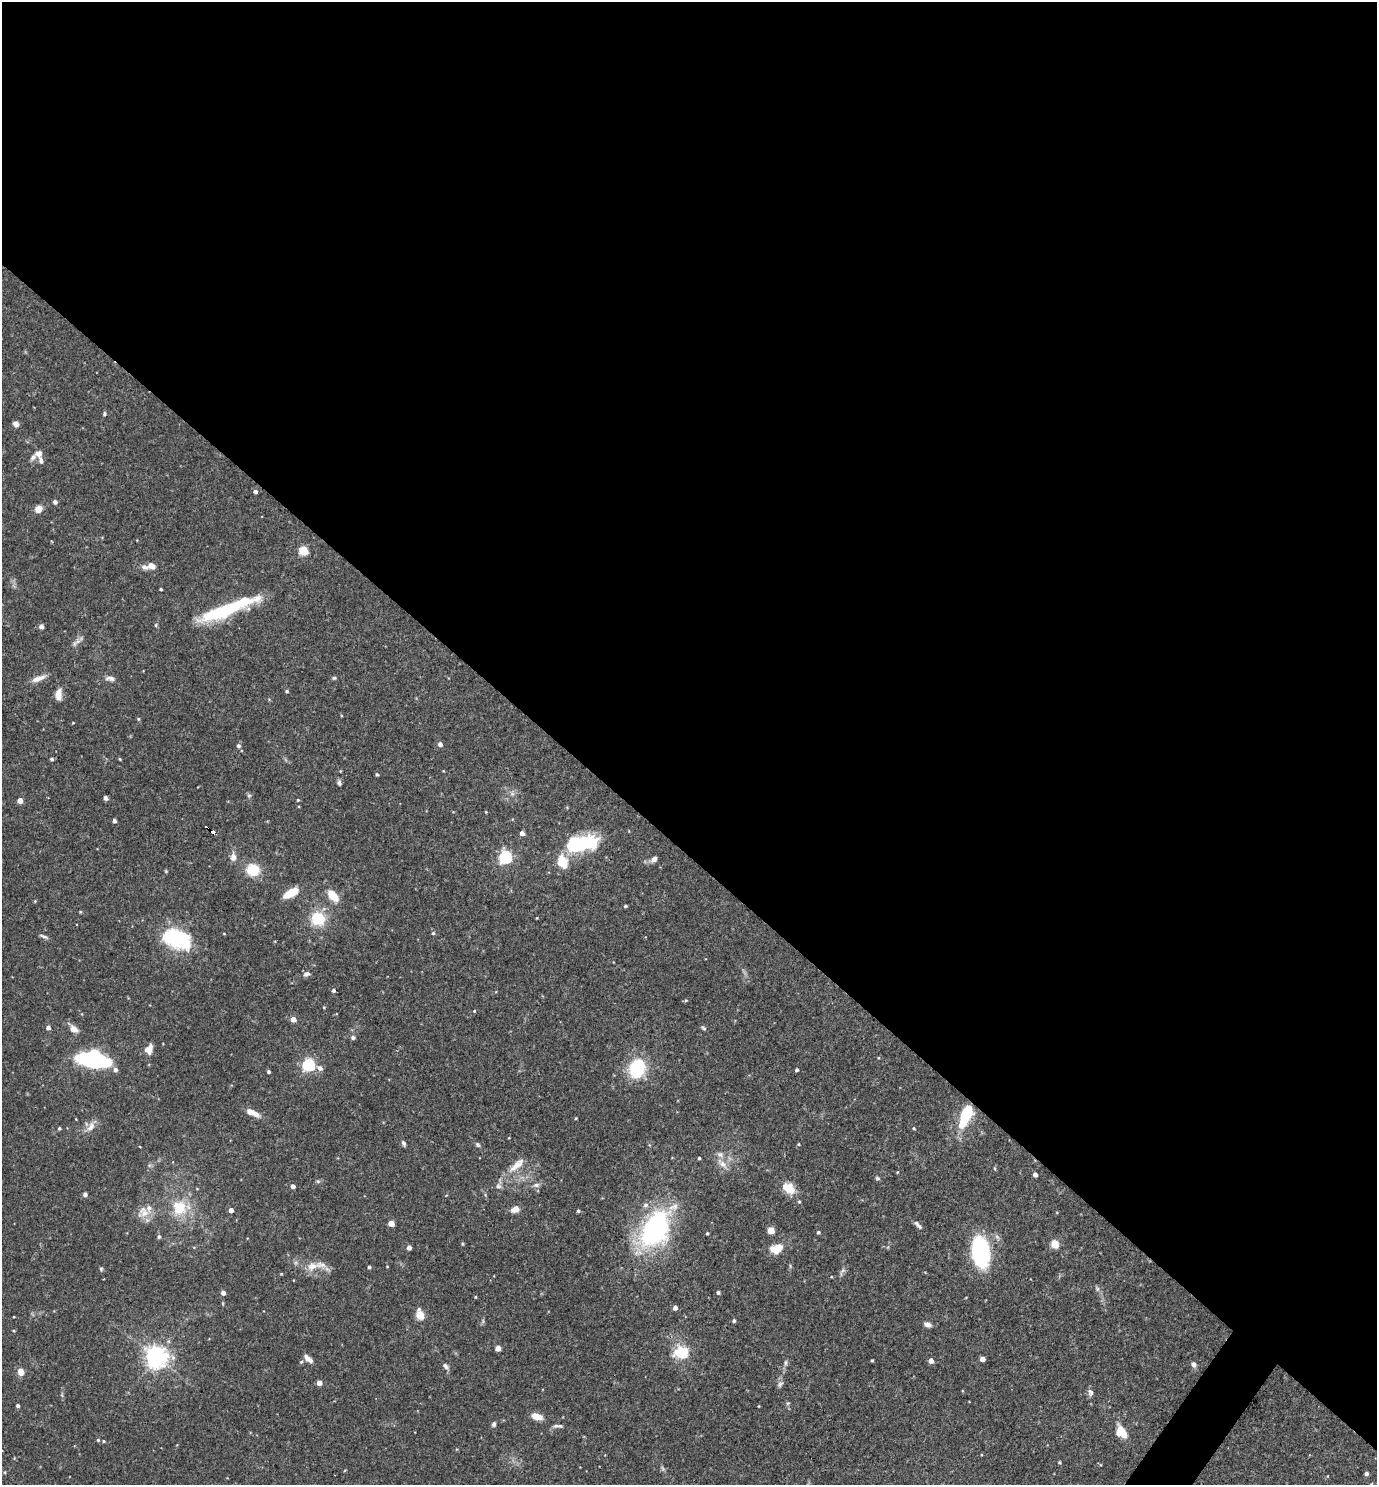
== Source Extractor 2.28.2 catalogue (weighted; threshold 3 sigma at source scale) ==
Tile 3 of 4 x 4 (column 3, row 1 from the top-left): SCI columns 2897-4271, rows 4449-5931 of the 5936 x 5931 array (HDU 1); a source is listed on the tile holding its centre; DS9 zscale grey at full resolution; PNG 1379 x 1487 px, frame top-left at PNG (2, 2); no overlay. Shown black and unused: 58% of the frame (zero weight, under 3 of 4 exposures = <1% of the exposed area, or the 3 px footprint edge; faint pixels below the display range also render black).
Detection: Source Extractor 2.28.2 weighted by HDU 2 'WHT'; one run over the whole footprint, this tile lists its part. Background 0.0682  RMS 0.0034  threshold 0.0154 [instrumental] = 3 sigma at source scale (4.5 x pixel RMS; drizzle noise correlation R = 1.50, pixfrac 1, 0.05/0.05 arcsec/px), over >= 5 px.
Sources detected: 165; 1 too faint to see at this stretch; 2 inside a brighter object's white glare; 1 cosmic-ray / hot-pixel residue — not listed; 9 inside a brighter listed object's ellipse — not listed separately; the other 152 listed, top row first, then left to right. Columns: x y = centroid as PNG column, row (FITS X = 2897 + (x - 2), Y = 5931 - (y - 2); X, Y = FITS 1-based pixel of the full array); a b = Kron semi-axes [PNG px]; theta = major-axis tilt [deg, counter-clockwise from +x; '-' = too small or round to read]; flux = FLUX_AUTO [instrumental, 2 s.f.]
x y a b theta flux
104 414 5 5 - 0.56
16 424 7 6 - 1.4
39 453 8 7 - 1.9
41 461 9 5 -73 1.1
255 491 5 4 - 0.86
55 502 4 4 - 1.2
38 509 8 7 - 2.6
303 551 5 5 - 18
152 566 9 7 -22 2.3
161 589 3 2 - 0.43
222 611 71 12 19 27
41 626 6 5 - 1.2
74 643 8 6 72 1.1
38 678 20 7 21 2.7
110 678 14 6 -8 1.5
334 678 6 4 0 0.53
287 691 4 4 - 0.51
59 694 13 7 88 3.1
138 719 5 4 - 0.37
73 723 3 3 - 0.26
440 744 5 4 - 1.6
238 746 5 5 - 0.86
52 759 5 3 - 0.49
120 759 4 3 - 0.33
340 771 5 3 - 0.28
377 774 5 4 - 0.39
339 783 7 5 -76 0.8
512 794 7 5 -1 0.88
249 796 6 5 - 0.6
105 798 4 4 - 1.4
20 800 4 4 - 2.9
298 800 4 4 - 0.38
486 812 4 3 - 0.27
114 821 4 4 - 0.98
213 832 6 3 -43 4.3
522 833 4 4 - 1.6
582 843 33 14 10 29
233 857 11 7 -88 2
505 857 6 6 - 63
654 859 9 6 46 1.4
563 861 16 11 -69 7
253 870 10 9 - 11
166 871 5 4 - 0.33
291 893 15 7 29 8.1
333 896 17 9 -50 5.1
35 901 4 4 - 0.32
625 906 4 3 - 0.51
318 918 9 9 - 20
537 918 3 3 - 0.24
433 933 4 4 - 0.51
44 936 14 4 -21 0.87
175 938 19 12 -19 40
306 974 9 6 30 1.2
333 990 5 4 - 0.71
686 1000 5 4 - 0.41
324 1007 5 3 - 0.27
474 1011 4 4 - 0.31
293 1019 4 4 - 3
48 1028 5 5 - 1.1
703 1028 8 4 -37 0.56
74 1029 11 7 -33 2.4
353 1037 6 5 - 0.74
148 1049 10 8 52 3.5
94 1058 22 12 -10 68
309 1065 6 6 - 48
320 1068 8 6 -38 1.4
637 1068 15 11 69 27
115 1070 7 6 - 1.1
797 1070 4 3 - 0.7
268 1072 3 3 - 0.64
968 1110 12 9 76 10
250 1112 11 7 -27 2.7
576 1118 3 3 - 0.33
76 1119 3 3 - 0.22
91 1127 17 9 56 2.7
59 1128 4 4 - 0.58
914 1128 4 4 - 0.34
404 1143 7 4 -65 0.79
798 1144 4 4 - 0.34
478 1145 6 5 - 0.74
699 1158 3 3 - 0.42
722 1164 18 8 -43 3
517 1165 29 10 42 4.9
897 1172 3 3 - 0.27
1035 1175 4 4 - 1.6
877 1178 6 5 - 0.57
318 1181 6 5 - 0.57
536 1185 9 6 8 1.2
293 1186 4 4 - 1.3
498 1186 6 5 - 0.87
789 1188 15 11 -37 5.6
197 1189 4 3 - 0.25
85 1194 4 4 - 1.2
799 1201 4 4 - 0.42
179 1207 21 20 - 11
515 1209 7 6 - 3.3
231 1210 4 4 - 2
578 1211 4 3 - 0.59
143 1212 17 16 - 4.4
391 1223 4 4 - 4.5
918 1225 14 5 -45 1.2
656 1229 42 26 57 58
771 1230 5 4 - 6.9
818 1232 4 4 - 0.58
707 1233 3 3 - 0.49
159 1237 5 5 - 0.74
463 1244 5 3 - 0.33
1055 1244 5 5 - 13
409 1247 4 4 - 1.8
776 1249 13 10 23 5.7
980 1252 29 16 -83 39
312 1266 14 11 19 3.7
369 1267 4 3 - 0.62
101 1269 6 4 -90 0.5
842 1271 14 5 63 1
281 1274 4 3 - 0.31
1097 1289 7 5 -70 0.8
718 1292 4 4 - 0.66
223 1293 4 4 - 1.7
475 1297 4 3 - 0.31
966 1297 4 2 - 0.23
675 1308 4 4 - 1.6
420 1315 6 5 - 15
734 1321 4 4 - 0.67
927 1324 9 6 -20 1.5
498 1348 4 4 - 3.9
682 1353 14 11 -5 12
156 1357 8 8 - 210
308 1359 13 5 -44 1.9
982 1359 4 4 - 2.7
872 1360 3 3 - 0.4
931 1361 4 4 - 2.7
301 1362 5 5 - 0.51
785 1363 10 4 85 0.86
1193 1364 6 5 - 1.5
446 1366 9 5 -46 1.1
21 1372 7 6 - 2.9
319 1383 4 4 - 2.9
780 1384 9 5 39 0.87
1091 1392 9 7 -57 1.2
788 1403 6 3 18 0.41
18 1405 4 4 - 0.71
759 1406 4 2 - 0.22
537 1417 11 7 -17 3.9
494 1424 6 5 - 0.84
558 1426 14 4 0 1.1
1124 1434 10 7 -7 4.1
98 1440 4 4 - 0.48
103 1441 4 3 - 0.4
1059 1462 4 4 - 0.34
1366 1473 4 4 - 1.1
1371 1484 4 3 - 0.33
Overlapping masked pixels (flux is a lower limit): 1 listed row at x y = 213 832
Isophote crosses this tile's border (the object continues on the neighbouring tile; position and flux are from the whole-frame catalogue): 1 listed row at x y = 1371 1484